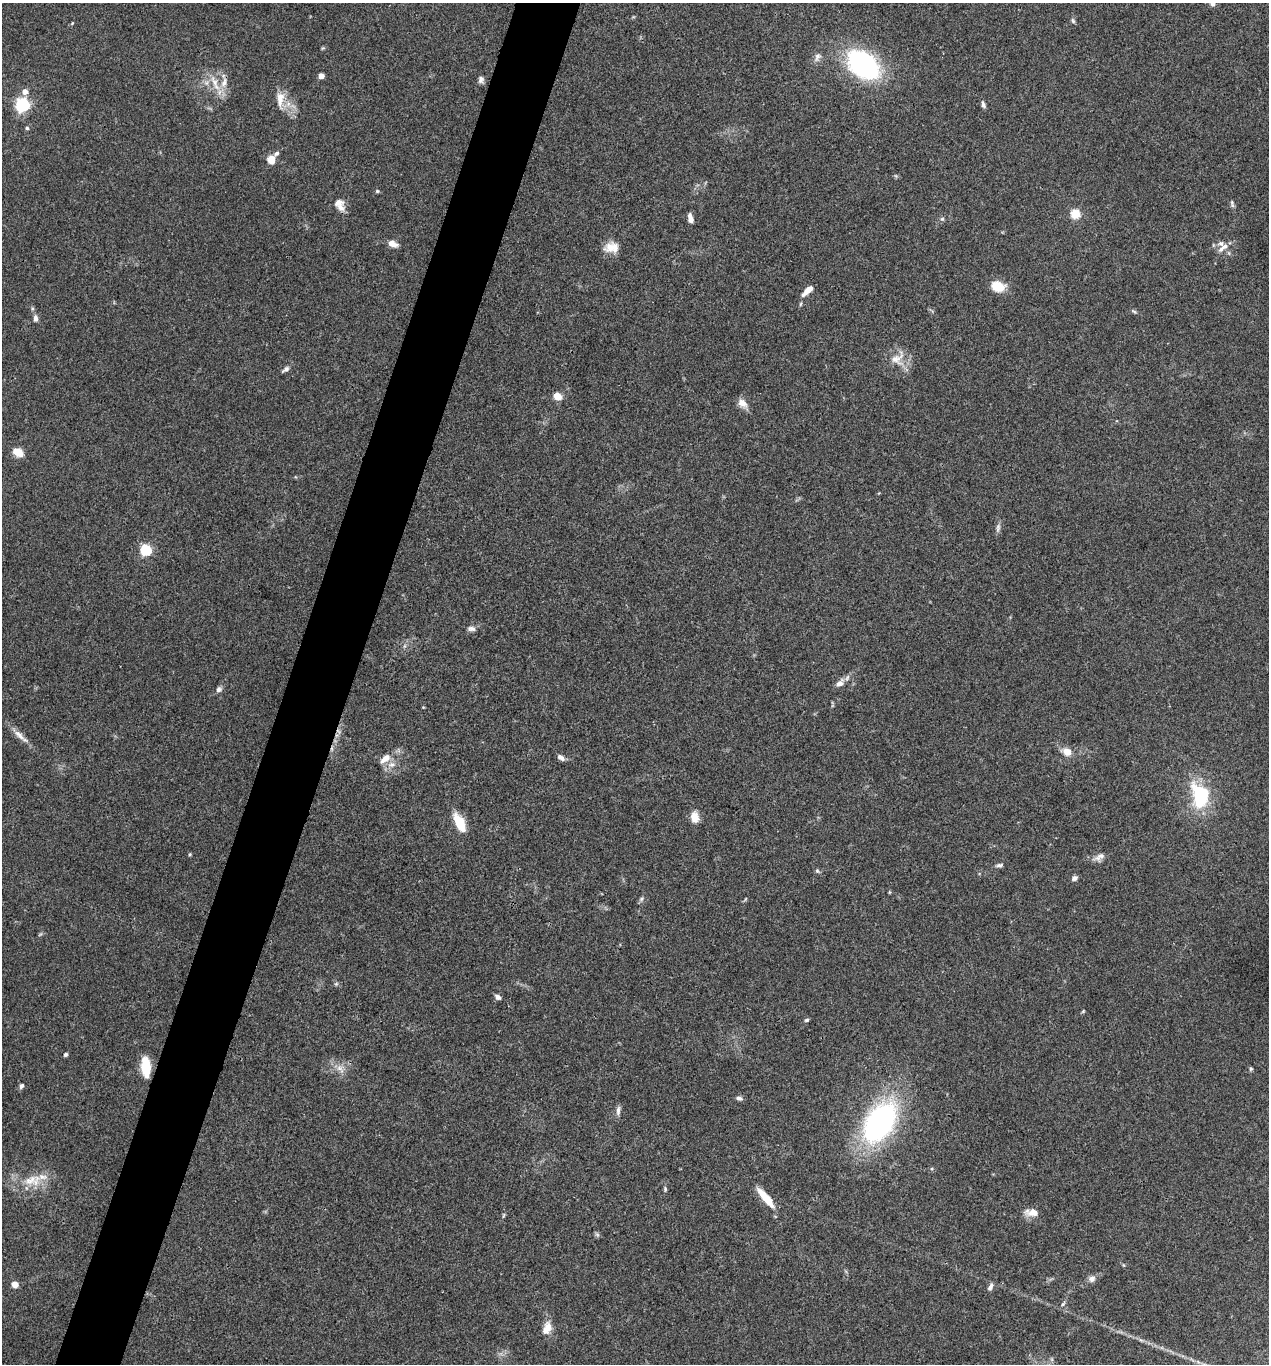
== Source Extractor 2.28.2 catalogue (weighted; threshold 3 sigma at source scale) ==
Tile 7 of 4 x 4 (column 3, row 2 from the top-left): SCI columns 2670-3936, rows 2732-4093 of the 5470 x 5459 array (HDU 1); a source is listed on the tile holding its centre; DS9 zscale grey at full resolution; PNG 1271 x 1366 px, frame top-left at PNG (2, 3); no overlay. Shown black and unused: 5% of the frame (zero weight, under 3 of 4 exposures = <1% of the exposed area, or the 3 px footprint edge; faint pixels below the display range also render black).
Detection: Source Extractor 2.28.2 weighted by HDU 2 'WHT'; one run over the whole footprint, this tile lists its part. Background 0.0779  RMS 0.0059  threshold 0.0268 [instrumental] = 3 sigma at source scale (4.5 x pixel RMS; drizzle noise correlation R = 1.50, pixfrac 1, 0.05/0.05 arcsec/px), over >= 5 px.
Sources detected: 89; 2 too faint to see at this stretch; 1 inside a brighter object's white glare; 1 cosmic-ray / hot-pixel residue — not listed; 5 inside a brighter listed object's ellipse — not listed separately; the other 80 listed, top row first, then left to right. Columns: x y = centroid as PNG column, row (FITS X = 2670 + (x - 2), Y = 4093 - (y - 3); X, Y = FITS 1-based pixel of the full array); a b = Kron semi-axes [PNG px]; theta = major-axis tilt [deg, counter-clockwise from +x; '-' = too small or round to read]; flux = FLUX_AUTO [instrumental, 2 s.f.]
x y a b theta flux
1212 3 6 6 - 2.4
1073 21 7 5 -72 1.2
72 23 6 3 46 0.61
323 48 6 4 41 0.72
817 57 14 8 61 3.3
864 63 35 25 -44 95
321 76 4 4 - 6.5
481 79 9 7 -84 2.1
215 82 21 9 -66 9.1
25 91 6 6 - 4.3
280 99 26 11 88 8.5
983 104 9 4 -74 1.9
22 105 6 6 - 130
27 128 5 4 - 1.1
277 153 7 5 46 1.6
271 160 9 7 -81 7.1
896 176 6 4 -71 0.71
377 191 5 4 - 0.87
1232 203 11 5 -81 1.4
341 207 13 9 -34 4
1075 214 5 5 - 35
690 218 11 5 -77 3.4
942 219 6 6 - 1.1
393 244 11 7 -24 4.3
611 247 18 13 4 7.9
1223 247 18 7 39 4.1
998 286 14 10 -13 13
808 290 14 5 43 6
801 304 7 3 81 0.88
1134 311 9 4 -35 1
35 318 9 6 -89 2.2
897 359 26 20 52 11
286 369 10 5 36 2
558 396 10 8 -36 5.2
742 403 14 9 -43 5
18 452 11 8 -30 8
998 528 14 5 81 2.2
146 550 5 5 - 65
471 629 11 7 -5 2.4
840 683 12 8 41 3.9
219 689 8 7 - 2
339 731 9 4 -59 1.4
19 735 22 7 -46 5.3
1067 752 14 10 -23 6
561 757 11 6 -34 2.2
385 759 15 8 39 5.9
392 764 12 8 10 4.1
1201 794 22 15 -80 49
695 817 12 9 -84 6.7
459 822 19 8 -63 17
190 854 5 3 - 0.63
1099 857 17 9 31 3.7
999 865 10 5 8 1.5
817 871 7 5 -51 1.2
1074 878 7 6 - 1.9
889 892 5 3 - 0.58
641 899 7 6 - 1.4
745 899 6 3 70 0.62
336 984 6 4 19 0.9
498 997 7 5 -24 2.4
1083 1011 6 3 46 0.64
807 1020 6 4 6 1
66 1054 5 4 - 1.3
146 1067 21 9 -87 16
340 1068 14 9 -52 5
1251 1069 5 5 - 0.97
21 1086 7 6 - 1.5
739 1098 9 5 -10 1.7
618 1110 13 5 82 2.5
880 1122 42 25 57 140
33 1180 30 16 6 16
665 1189 8 5 -81 1.1
766 1198 30 8 -50 12
1032 1212 18 9 -5 5.9
503 1215 7 3 81 0.87
597 1234 8 6 -67 1.1
1092 1279 10 8 32 2.9
15 1284 6 5 - 6.1
990 1287 10 5 65 2.4
547 1328 17 10 66 6.8
Overlapping masked pixels (flux is a lower limit): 1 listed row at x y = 339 731
Isophote crosses this tile's border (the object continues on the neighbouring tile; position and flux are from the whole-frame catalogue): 1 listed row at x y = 1212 3